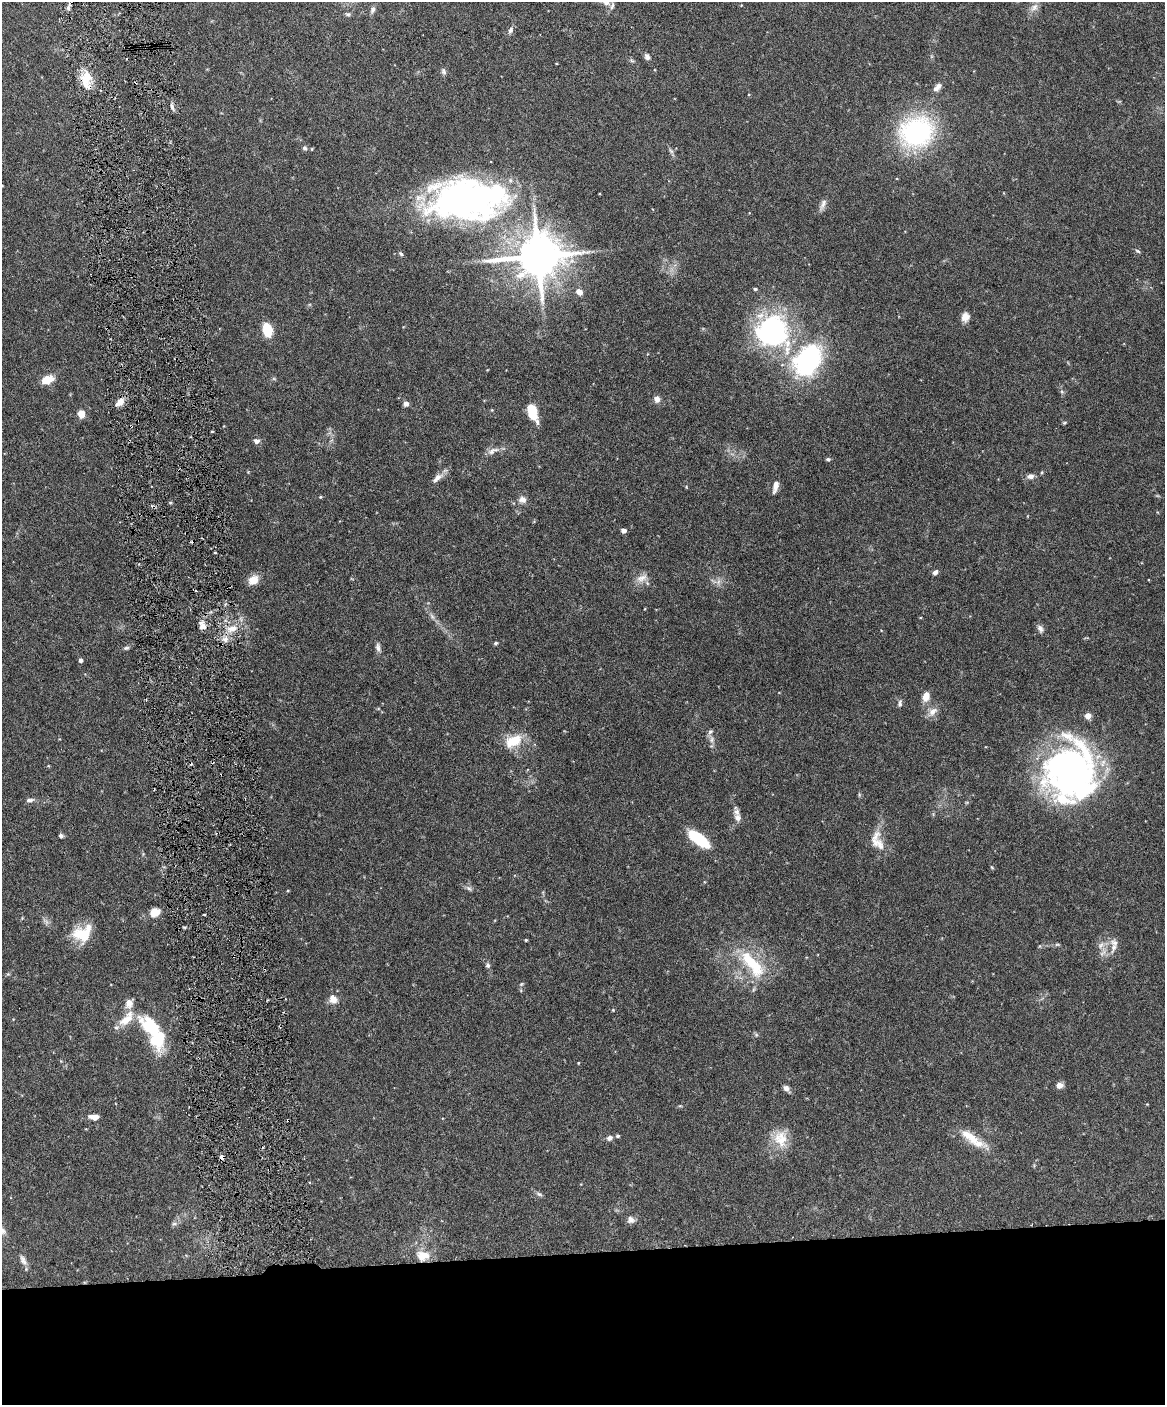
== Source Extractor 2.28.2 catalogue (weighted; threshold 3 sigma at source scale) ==
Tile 11 of 4 x 3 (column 3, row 3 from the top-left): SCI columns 2330-3492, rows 134-1536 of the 4656 x 4583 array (HDU 1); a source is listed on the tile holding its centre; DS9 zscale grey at full resolution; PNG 1167 x 1407 px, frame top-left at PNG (2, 2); no overlay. Shown black and unused: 11% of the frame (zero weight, under 3 of 6 exposures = <1% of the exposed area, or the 3 px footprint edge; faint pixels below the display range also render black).
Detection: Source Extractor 2.28.2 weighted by HDU 2 'WHT'; one run over the whole footprint, this tile lists its part. Background 0.243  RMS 0.0049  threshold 0.02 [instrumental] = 3 sigma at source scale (4.09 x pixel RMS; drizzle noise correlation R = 1.36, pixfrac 0.8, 0.05/0.05 arcsec/px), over >= 5 px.
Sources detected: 113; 4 inside a brighter object's white glare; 4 cosmic-ray / hot-pixel residue — not listed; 7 inside a brighter listed object's ellipse — not listed separately; the other 98 listed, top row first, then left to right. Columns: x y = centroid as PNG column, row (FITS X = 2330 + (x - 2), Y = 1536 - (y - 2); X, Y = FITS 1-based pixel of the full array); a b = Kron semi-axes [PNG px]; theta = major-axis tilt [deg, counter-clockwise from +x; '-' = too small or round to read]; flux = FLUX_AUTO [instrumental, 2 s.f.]
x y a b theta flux
612 6 10 5 73 1.3
1034 7 14 8 47 3
68 8 8 5 85 1.3
373 10 9 6 70 1.4
348 14 8 4 -8 0.81
510 30 10 5 66 1.5
647 57 7 6 - 1.8
444 71 9 6 -71 1.2
86 80 25 13 -88 9.1
937 87 13 7 45 2.5
172 107 11 4 -67 1.3
916 132 33 29 21 72
305 148 7 6 - 1
671 151 9 4 -54 1
2 186 3 2 - 0.3
464 198 89 47 3 160
823 204 18 6 69 2.1
1138 251 7 4 -27 0.71
401 254 5 4 - 0.9
538 256 15 12 7 2000
755 289 5 4 - 0.74
579 292 8 6 -43 2.9
965 317 11 9 72 3.1
267 330 14 9 -74 10
772 331 45 41 -42 70
808 360 27 20 57 78
47 380 14 9 19 6.4
1062 392 6 4 -19 0.64
657 399 8 7 - 2.1
120 402 13 7 42 3.5
406 404 6 6 - 1.7
532 412 18 9 -71 11
81 414 8 7 - 4.1
257 441 8 6 10 1.7
493 451 18 7 27 2.9
828 459 5 4 - 0.79
1031 476 8 7 - 1.9
437 478 17 7 43 2.9
775 486 15 5 76 2.8
320 497 4 4 - 0.44
522 499 9 8 - 2.5
624 530 4 4 - 2.4
935 572 7 5 52 1.4
642 578 17 10 24 3.8
253 580 13 10 37 4.7
718 582 7 5 47 1.5
432 616 9 4 -54 1.4
203 626 10 8 -46 3
232 629 14 8 5 4.5
1040 629 11 7 -64 1.7
225 639 9 7 86 2.6
496 643 6 4 27 0.65
378 647 12 6 -84 1.7
126 648 8 5 10 0.86
81 660 4 4 - 1.6
926 696 8 6 75 6.2
900 704 9 5 82 1.2
933 711 15 9 37 3.5
1088 716 7 7 - 2.4
711 740 9 6 84 1.6
514 741 22 13 26 11
1071 773 56 49 -63 160
859 795 6 4 73 0.58
30 800 12 5 8 1.6
738 818 12 9 -74 2.9
61 836 5 5 - 1.1
698 838 25 9 -37 21
878 843 26 13 -41 6.7
992 867 5 3 - 0.43
469 888 9 6 -38 1.2
155 912 9 7 22 6.9
82 933 22 16 25 14
526 940 3 3 - 0.51
1057 944 6 4 1 0.68
1101 945 11 6 48 2.1
1114 947 17 7 71 2.8
1103 953 12 5 36 1.7
752 964 44 15 -51 21
488 965 7 6 - 1.1
8 974 5 5 - 0.55
521 984 6 5 - 0.66
333 999 11 9 -56 3.8
613 1010 4 3 - 0.44
150 1026 31 18 -44 21
578 1063 4 2 - 0.31
1060 1085 7 6 - 2.5
786 1088 8 6 -46 1.9
1147 1104 3 3 - 0.32
94 1117 11 6 -5 3.4
618 1136 6 4 1 0.72
970 1137 37 11 -34 10
609 1138 7 6 - 1.7
781 1139 24 18 -78 10
539 1194 10 5 -19 1
631 1220 9 8 - 2.1
174 1224 7 4 1 0.89
423 1256 19 14 -5 7.7
23 1260 15 7 -63 2.3
Overlapping masked pixels (flux is a lower limit): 2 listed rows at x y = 86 80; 423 1256
Isophote crosses this tile's border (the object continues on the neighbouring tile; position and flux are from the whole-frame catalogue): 1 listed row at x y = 2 186